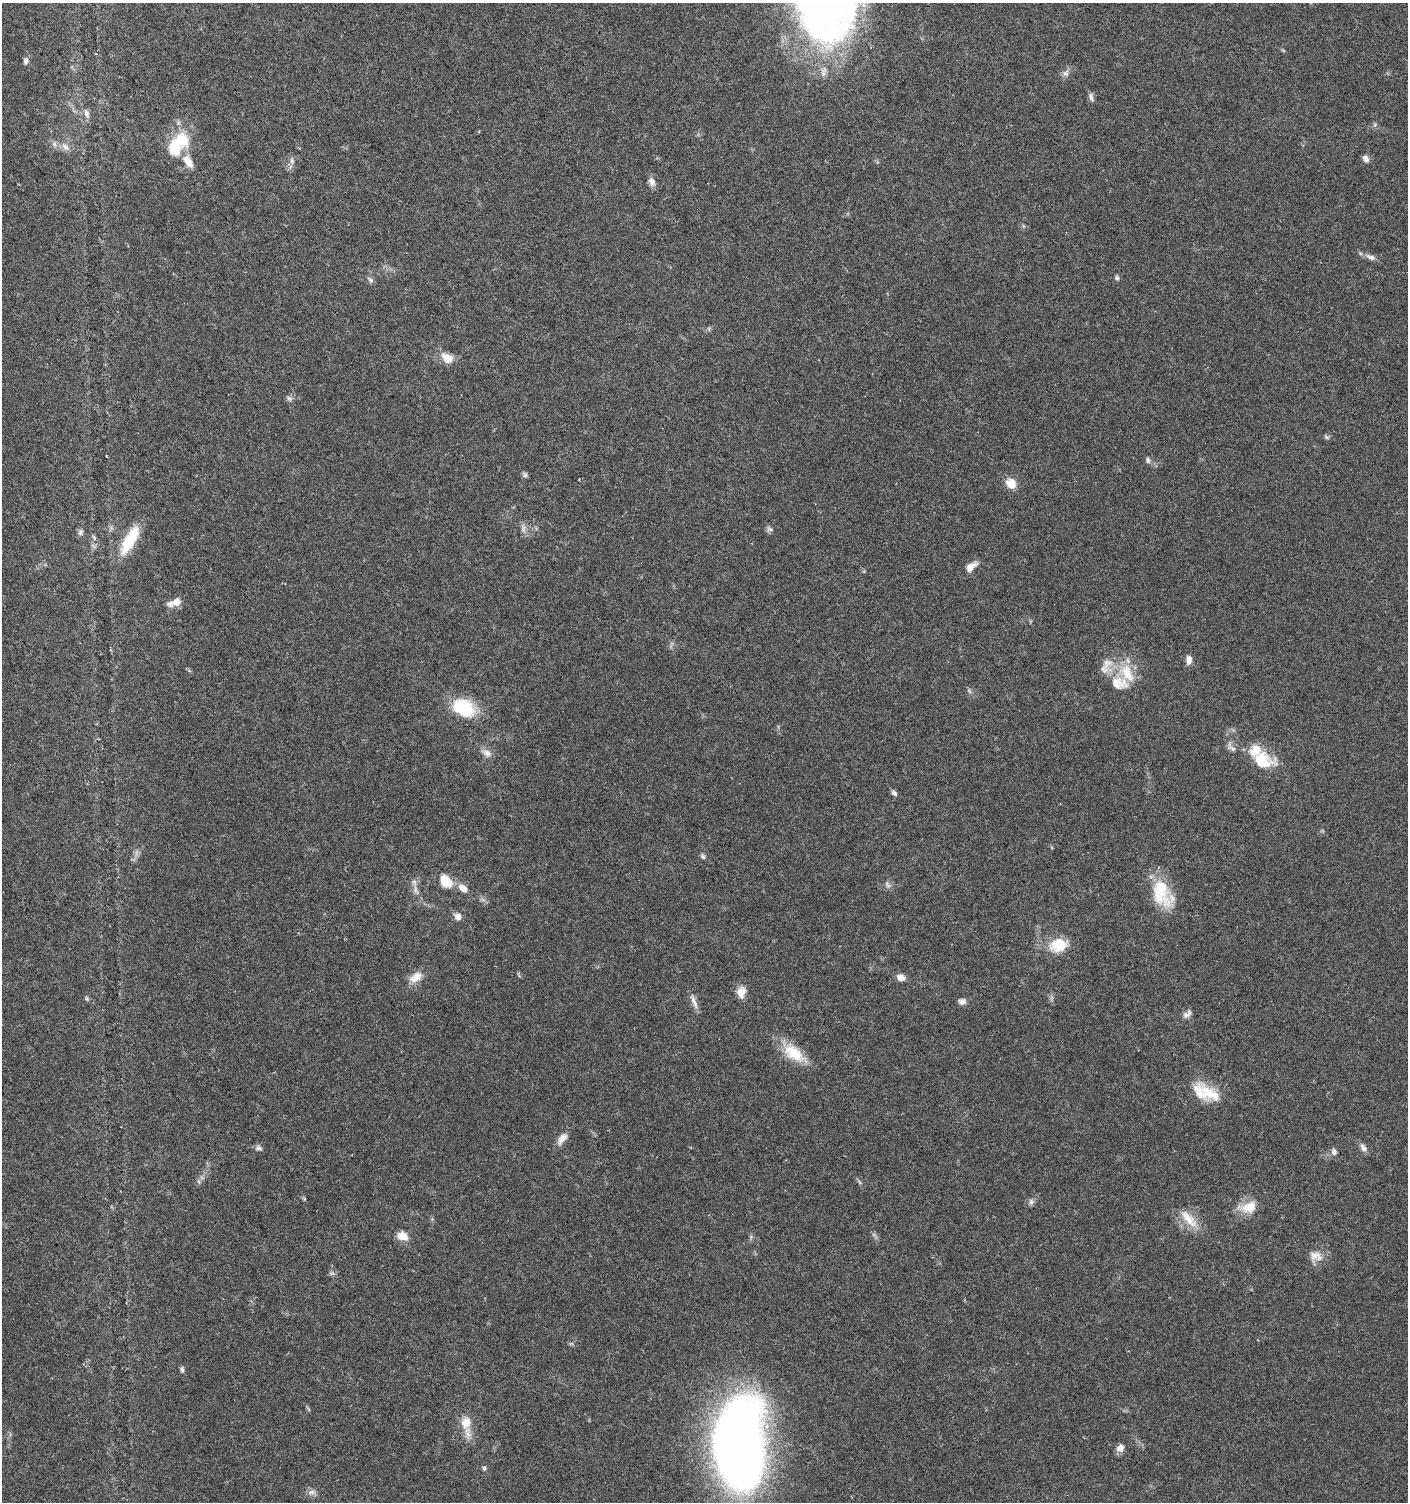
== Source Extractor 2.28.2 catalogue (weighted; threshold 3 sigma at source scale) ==
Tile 11 of 4 x 4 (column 3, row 3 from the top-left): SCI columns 3050-4455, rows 1504-3003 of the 6032 x 6014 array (HDU 1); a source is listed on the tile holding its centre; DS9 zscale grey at full resolution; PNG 1410 x 1504 px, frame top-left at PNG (2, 3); no overlay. Shown black and unused: <1% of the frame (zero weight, under 5 of 9 exposures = <1% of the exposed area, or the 3 px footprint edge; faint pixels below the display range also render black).
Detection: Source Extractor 2.28.2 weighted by HDU 2 'WHT'; one run over the whole footprint, this tile lists its part. Background 0.0275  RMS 0.0024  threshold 0.00979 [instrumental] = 3 sigma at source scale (4.09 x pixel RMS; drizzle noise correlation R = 1.36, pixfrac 0.8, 0.0396/0.0396 arcsec/px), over >= 5 px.
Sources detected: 81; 2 inside a brighter object's white glare — not listed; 7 inside a brighter listed object's ellipse — not listed separately; the other 72 listed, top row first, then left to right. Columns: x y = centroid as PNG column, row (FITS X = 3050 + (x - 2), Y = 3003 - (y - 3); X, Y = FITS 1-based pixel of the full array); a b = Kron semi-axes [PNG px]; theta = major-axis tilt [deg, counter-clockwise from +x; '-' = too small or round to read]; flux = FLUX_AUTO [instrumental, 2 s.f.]
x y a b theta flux
818 8 19 15 61 19
26 61 8 6 86 0.68
1066 73 8 7 - 0.82
1091 97 13 5 -74 0.77
86 113 11 7 -70 1
1375 125 6 4 1 0.38
54 144 8 6 -70 0.7
65 147 13 6 -45 1.2
175 147 30 17 79 8.2
1366 158 10 7 -52 0.95
292 161 11 6 -82 0.87
652 182 11 7 -63 1.3
1371 257 15 7 -21 1.1
1117 278 6 6 - 0.48
370 280 9 5 -46 0.63
447 358 16 11 -30 2.9
289 398 8 6 -25 0.6
1327 437 8 5 -27 0.41
1148 460 8 6 -81 0.58
525 475 8 6 -75 0.5
1011 484 7 7 - 6.3
523 529 12 7 -88 0.97
770 529 10 5 -16 0.59
80 532 9 6 82 0.69
94 537 9 4 -59 0.46
130 540 39 13 61 8.4
971 567 17 8 41 2
176 602 14 10 7 1.7
1189 660 11 7 89 1.3
1127 673 30 18 -62 6.9
969 691 8 5 -70 0.47
464 708 26 18 -29 11
1231 747 18 7 -50 1.2
487 753 14 9 -31 1.5
1262 760 26 17 -16 8.1
894 793 8 5 -44 0.67
136 853 11 4 88 0.76
703 856 8 5 -60 0.48
446 881 15 9 -54 5
888 885 11 5 -56 0.69
463 888 12 8 -40 1.9
416 890 14 7 -74 1.4
1162 894 37 22 -63 9.3
458 917 8 7 - 1.4
1059 945 24 17 15 6.1
416 977 19 11 34 2.6
901 977 11 8 -22 1.4
741 992 15 10 81 2.3
87 999 6 5 - 0.36
962 1001 11 8 3 0.96
694 1002 23 6 -70 1.4
1186 1015 11 8 7 0.97
794 1053 32 16 -39 6.7
1209 1093 37 16 -36 6.2
562 1138 17 9 53 1.8
258 1148 9 7 -21 0.73
1363 1148 12 7 -50 1.1
1334 1151 9 7 -80 0.78
859 1182 10 2 -55 0.34
1031 1202 8 8 - 0.74
1249 1207 24 14 13 4.1
1189 1219 33 12 -46 4.3
402 1236 12 9 -22 2.7
751 1237 6 6 - 0.42
1316 1256 19 12 -19 2.4
332 1273 7 6 - 0.51
182 1370 8 5 -83 0.52
466 1422 13 11 69 3.4
1120 1448 9 8 - 1.6
736 1452 69 40 -88 280
484 1468 6 6 - 0.46
312 1492 12 6 -5 1
Isophote crosses this tile's border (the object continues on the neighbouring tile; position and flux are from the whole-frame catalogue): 1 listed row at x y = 818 8